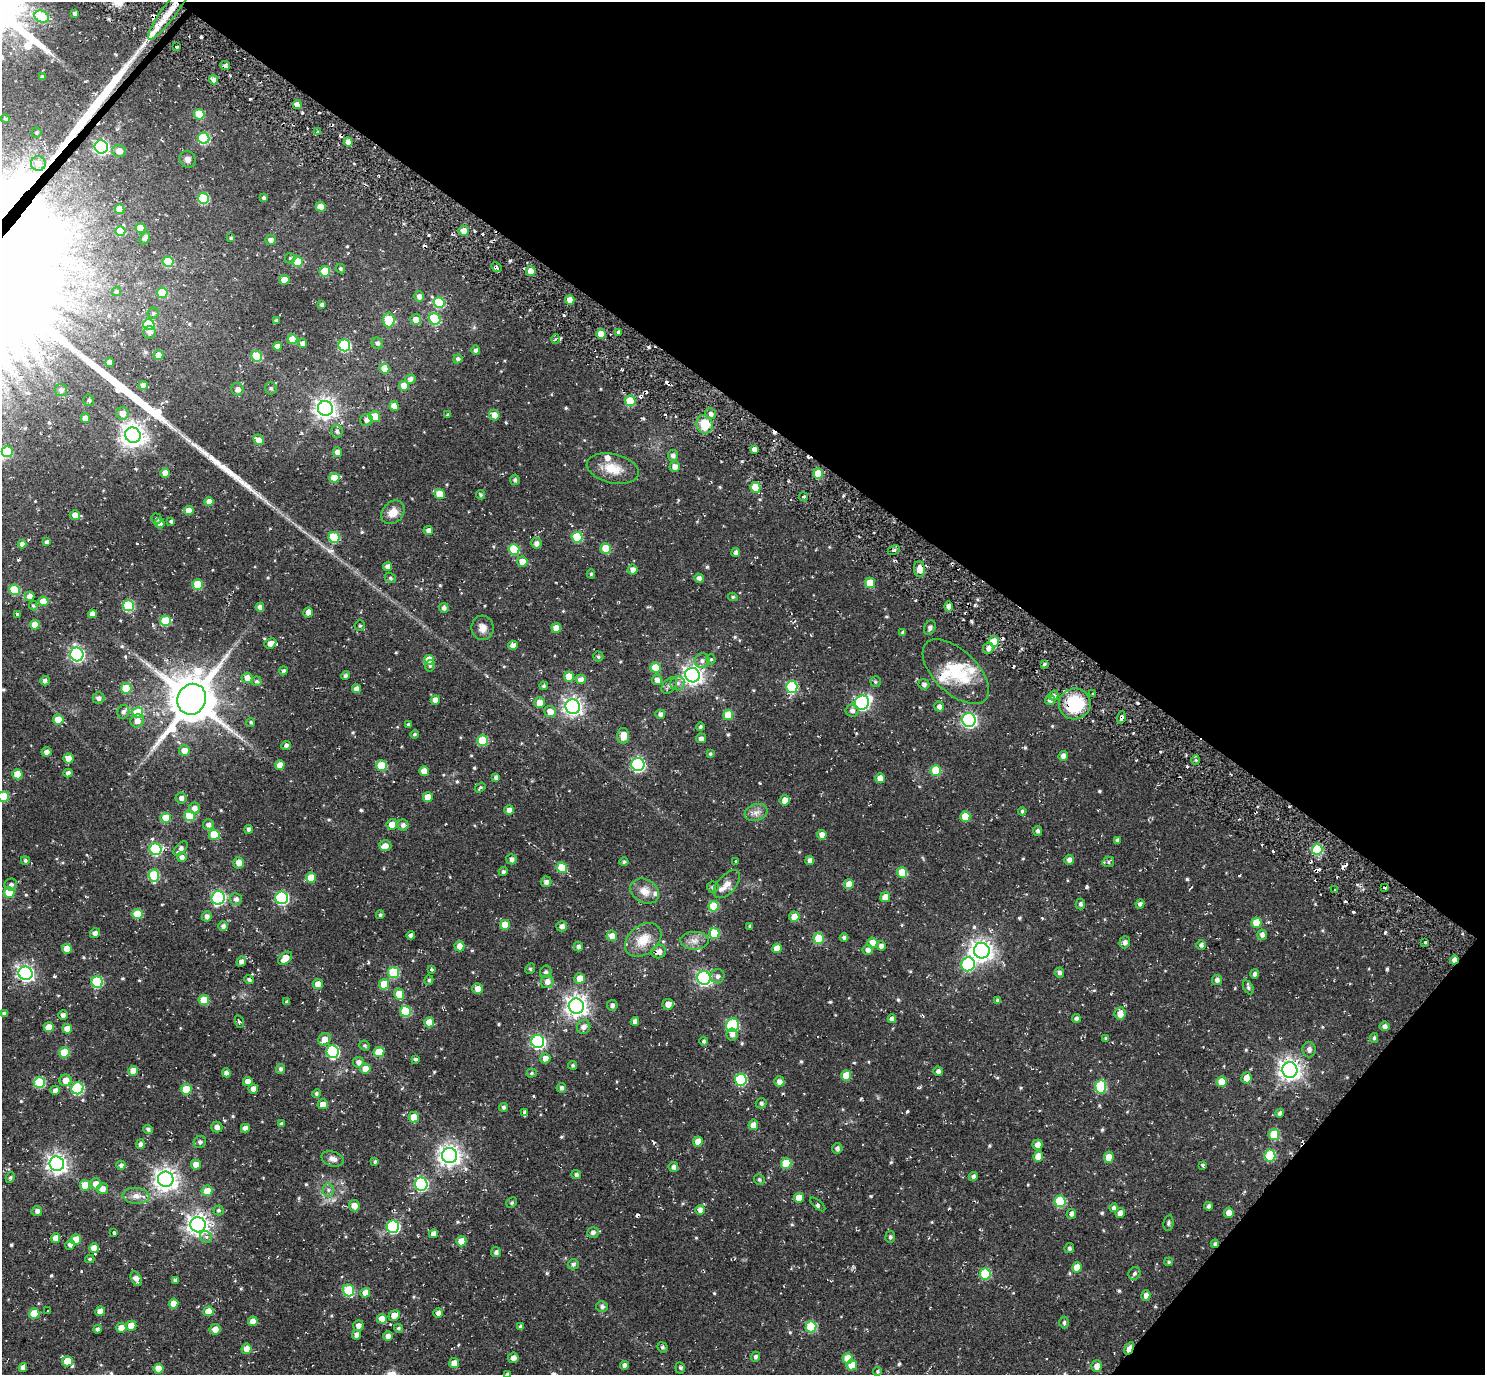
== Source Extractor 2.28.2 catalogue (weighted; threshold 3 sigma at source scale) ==
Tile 8 of 4 x 4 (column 4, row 2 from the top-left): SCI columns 4490-5972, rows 2944-4316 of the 5972 x 5985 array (HDU 1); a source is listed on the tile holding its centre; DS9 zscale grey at full resolution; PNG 1487 x 1377 px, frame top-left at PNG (2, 2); each listed source drawn as its Kron ellipse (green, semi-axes under 4 px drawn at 4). Shown black and unused: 34% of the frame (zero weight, under 2 of 3 exposures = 3% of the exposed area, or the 3 px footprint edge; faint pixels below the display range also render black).
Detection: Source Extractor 2.28.2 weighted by HDU 2 'WHT'; one run over the whole footprint, this tile lists its part. Background 0.0561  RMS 0.013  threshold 0.057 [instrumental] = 3 sigma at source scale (4.5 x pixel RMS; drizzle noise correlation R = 1.50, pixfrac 1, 0.05/0.05 arcsec/px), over >= 5 px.
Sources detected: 654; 17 cosmic-ray / hot-pixel residue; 1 long thin detection or spike segment (spike, bleed or trail) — neither listed nor drawn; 13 inside a brighter listed object's ellipse — not listed separately; of the other 623, all 500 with FLUX_AUTO >= 1.92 (the completeness limit of this list) listed and drawn (123 fainter detections not listed), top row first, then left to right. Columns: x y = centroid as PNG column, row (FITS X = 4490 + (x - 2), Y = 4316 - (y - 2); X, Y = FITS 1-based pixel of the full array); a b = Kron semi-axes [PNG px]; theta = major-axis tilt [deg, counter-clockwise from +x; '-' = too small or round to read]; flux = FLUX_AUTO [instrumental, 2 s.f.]
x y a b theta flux
171 10 37 7 54 29
75 13 4 3 - 4.1
42 17 7 5 -30 44
176 47 4 2 - 3
225 65 5 4 - 3.8
42 77 4 3 - 2.9
213 80 4 4 - 4.9
297 105 4 4 - 10
199 114 5 5 - 39
6 119 4 3 - 2.1
36 132 5 5 - 1.9
318 132 4 3 - 2.4
204 138 6 5 - 85
348 142 4 4 - 12
101 147 7 6 - 280
119 151 7 6 - 11
187 159 9 7 -52 5.6
38 163 7 7 - 10
263 197 4 3 - 2.3
203 198 5 5 - 79
321 207 5 4 - 17
119 209 5 4 - 14
141 228 5 4 - 16
120 231 5 5 - 25
464 231 5 5 - 9
145 238 7 4 57 4.1
231 238 4 3 - 2.1
271 240 5 5 - 5.8
290 258 5 5 - 2
297 261 5 5 - 37
168 262 5 5 - 43
497 267 5 4 - 4.7
340 269 5 4 - 2.2
325 271 5 5 - 41
531 271 5 5 - 13
284 280 5 5 - 19
116 292 5 4 - 2.5
162 293 5 5 - 39
419 296 5 5 - 6
570 300 5 4 - 11
439 302 5 5 - 55
322 305 4 4 - 3.9
153 313 5 5 - 2.4
416 319 5 5 - 11
435 319 6 5 - 78
389 320 7 5 -89 48
276 321 3 3 - 2.5
149 325 6 5 - 70
149 332 6 6 - 4
618 332 3 3 - 2.5
601 334 5 4 - 19
292 339 5 5 - 23
555 339 5 3 - 2.6
302 343 5 4 - 6
377 343 6 5 - 3.6
344 345 6 6 - 110
278 346 4 4 - 11
475 350 5 4 - 3.1
158 355 5 5 - 11
257 356 5 5 - 59
458 359 4 4 - 3.6
110 363 4 4 - 7.3
384 368 5 5 - 19
410 379 5 5 - 5.1
143 385 5 4 - 10
404 386 5 5 - 17
271 388 6 6 - 2.8
237 389 6 6 - 6.3
61 390 6 6 - 4
89 400 6 5 - 3
630 401 5 5 - 46
394 406 5 4 - 12
325 408 8 7 - 700
123 413 6 6 - 10
448 414 3 2 - 1.9
711 414 5 5 - 5.2
494 415 5 5 - 11
375 416 5 5 - 19
85 418 5 4 - 9.1
366 420 6 6 - 5.9
705 424 9 8 - 25
337 431 6 6 - 3.1
133 435 8 7 - 1100
258 440 6 5 - 10
754 449 4 4 - 39
7 452 5 5 - 51
337 452 5 4 - 7.8
673 455 5 5 - 4.2
675 466 5 5 - 7.6
613 469 26 14 -13 26
165 473 5 4 - 9.9
818 473 5 5 - 28
334 478 5 5 - 24
515 480 5 4 - 3.1
755 487 5 5 - 27
439 494 5 5 - 17
481 495 5 4 - 2.1
803 497 4 3 - 2.1
209 502 4 4 - 11
189 510 5 4 - 12
393 512 13 10 47 14
75 515 5 5 - 9.1
156 519 5 5 - 2.3
171 521 4 4 - 2.4
160 523 5 5 - 4.6
428 530 5 4 - 5.7
334 537 5 5 - 62
577 537 5 5 - 59
47 542 4 4 - 4.4
536 543 5 5 - 5.7
22 544 4 4 - 5.3
514 549 5 5 - 49
606 549 5 5 - 34
894 550 6 2 26 2.9
736 552 4 4 - 3.9
522 562 5 5 - 12
388 566 4 4 - 5.2
919 569 8 5 -87 12
633 570 5 5 - 6.9
591 574 4 4 - 2.1
390 578 5 5 - 2.2
699 578 4 4 - 5.1
870 583 5 5 - 26
198 584 5 5 - 36
15 590 5 5 - 60
29 596 5 5 - 7.7
733 597 4 4 - 2.1
43 601 5 5 - 22
33 606 5 4 - 2
129 606 5 5 - 89
260 607 4 4 - 7.4
949 607 5 4 - 7.4
444 608 5 5 - 4.3
308 612 5 5 - 6.4
17 614 3 3 - 3.6
92 614 4 4 - 6.3
165 621 5 5 - 45
35 625 5 5 - 23
360 626 5 5 - 2.2
483 628 12 11 - 9.6
556 628 5 5 - 14
930 628 7 5 65 3.6
903 632 4 4 - 3.2
994 642 5 5 - 35
270 643 6 5 - 8.5
513 645 5 4 - 7.5
988 648 6 5 - 6.2
77 654 7 6 - 270
598 657 5 5 - 2.5
711 659 5 4 - 2
429 660 5 5 - 23
702 660 7 7 - 4.9
1044 664 4 3 - 2
430 666 6 4 75 2
655 668 5 5 - 33
283 671 4 4 - 2.8
956 672 41 21 -44 52
692 675 7 7 - 650
346 676 4 4 - 3.1
569 676 5 5 - 20
247 678 5 5 - 9.2
581 680 5 5 - 11
657 680 5 5 - 6.6
45 681 5 4 - 4.4
256 681 5 5 - 2.7
875 682 5 5 - 2.2
677 683 7 7 - 4.9
924 684 5 5 - 3.9
544 686 4 4 - 2.4
669 686 9 6 50 4.6
792 687 6 5 - 93
126 688 5 5 - 39
356 689 4 4 - 7.1
1093 694 3 3 - 3.7
1054 696 5 4 - 4.4
98 698 6 5 - 5.3
192 699 16 14 62 5700
435 700 5 4 - 9
1050 700 5 5 - 5.1
540 703 5 5 - 16
862 703 7 7 - 230
1075 704 16 15 - 67
573 706 7 7 - 500
939 706 5 4 - 5
852 710 6 6 - 4.7
550 711 6 5 - 11
123 712 7 5 64 4.4
138 713 5 5 - 42
660 714 5 4 - 4.2
728 715 5 5 - 30
1121 717 6 4 73 3.5
58 719 5 5 - 22
969 720 7 6 - 290
137 721 7 6 - 7.5
251 722 4 4 - 2.3
408 725 3 3 - 2.5
700 727 4 3 - 2.2
415 734 4 4 - 2.1
623 736 8 6 90 15
701 738 5 5 - 4.7
483 741 5 5 - 54
286 745 5 4 - 3.3
184 750 5 5 - 11
46 752 5 4 - 6.4
710 754 4 3 - 2.1
1063 756 5 4 - 6.2
69 758 5 5 - 15
1196 760 4 4 - 1.9
280 765 5 4 - 12
638 765 6 6 - 190
381 766 5 5 - 40
936 770 5 5 - 39
424 771 5 5 - 15
68 773 4 4 - 5.1
17 774 5 5 - 21
496 778 4 4 - 4.9
880 778 5 4 - 13
480 788 6 4 36 1.9
3 797 5 5 - 48
428 797 5 5 - 18
181 798 5 5 - 5.4
785 800 5 5 - 10
194 808 5 5 - 7.7
509 810 5 4 - 8.5
1022 811 4 4 - 2.3
756 812 11 8 19 7.3
190 816 5 5 - 42
965 817 5 5 - 25
166 818 5 5 - 33
392 824 5 5 - 13
208 825 5 5 - 3.9
403 825 6 5 - 4.8
249 829 4 4 - 4.5
1038 831 5 4 - 3.5
214 835 5 5 - 40
822 835 5 5 - 7.8
1117 841 4 4 - 3.7
385 846 6 5 - 7.2
155 849 6 6 - 100
180 849 9 5 43 5.1
1317 849 6 5 - 79
182 857 5 4 - 5.5
511 859 5 5 - 5
25 860 4 4 - 2.7
810 860 4 4 - 6.7
1069 860 5 4 - 5.2
624 862 4 4 - 2.6
736 862 3 3 - 6
1108 862 6 5 - 2.2
239 863 5 5 - 10
562 868 5 5 - 48
503 872 4 4 - 2.7
902 873 5 5 - 32
154 875 6 5 - 73
311 878 5 5 - 24
546 882 5 5 - 5.1
727 884 17 9 48 9.4
849 884 5 5 - 16
11 885 6 6 - 3.6
713 887 5 5 - 4.6
1384 887 3 2 - 2.2
1335 890 3 3 - 2.1
645 891 15 11 -29 15
9 893 5 5 - 42
885 897 5 5 - 14
218 898 7 6 - 210
282 898 6 6 - 150
236 899 6 6 - 4.8
1080 904 5 4 - 3.2
1140 904 5 4 - 3.7
713 906 5 5 - 39
138 914 5 5 - 42
380 915 4 3 - 2.3
207 916 5 4 - 5.4
794 917 5 5 - 16
1256 923 5 5 - 26
505 925 5 5 - 20
223 926 4 4 - 4.9
562 926 5 5 - 5.5
750 926 4 3 - 2.1
95 933 5 4 - 4.8
714 933 5 5 - 41
411 935 4 4 - 4
1262 935 5 5 - 5.4
612 936 5 5 - 11
819 938 5 5 - 40
844 938 4 4 - 3.4
643 940 20 14 38 26
694 941 14 9 -1 9.5
1125 942 6 5 - 5.1
1425 942 3 2 - 2.1
872 943 5 5 - 19
1201 945 5 4 - 3.9
459 946 5 5 - 9.6
578 946 5 4 - 4.6
881 946 4 4 - 5
777 948 5 4 - 13
67 949 5 5 - 13
868 950 5 5 - 5.5
982 951 8 7 - 810
659 952 7 6 - 7.3
285 958 8 5 42 15
1454 960 4 4 - 5.6
241 962 5 4 - 5.5
968 964 7 6 - 130
530 969 5 4 - 2.2
431 970 3 3 - 2.1
394 972 5 5 - 62
546 972 6 5 - 3.5
25 973 7 6 - 390
1059 973 5 4 - 3.4
1254 974 5 4 - 3.6
718 976 7 7 - 4.6
580 978 5 5 - 13
704 978 7 6 - 310
249 980 5 4 - 3.2
429 980 5 4 - 2.5
1217 980 5 5 - 4.9
97 982 5 5 - 88
547 982 6 6 - 7.3
318 984 5 5 - 9.9
384 984 5 5 - 28
1248 987 7 4 -62 2.5
478 989 5 5 - 9.3
399 994 6 5 - 23
204 1000 5 5 - 32
998 1000 4 3 - 2.9
287 1002 4 4 - 2.4
668 1004 5 5 - 8.1
612 1005 5 5 - 4.1
576 1006 8 7 - 790
405 1011 5 5 - 58
4 1013 4 4 - 2.9
1120 1013 6 5 - 13
63 1015 5 4 - 5
1076 1018 4 4 - 3.5
892 1019 4 4 - 5.5
635 1021 4 4 - 6.1
239 1022 6 3 -66 2.1
429 1022 5 5 - 20
732 1025 7 6 - 110
1384 1026 5 5 - 4.6
49 1027 5 5 - 21
584 1027 7 6 - 6.8
67 1029 5 5 - 14
732 1034 6 5 - 4.6
1106 1038 4 3 - 2.2
1374 1038 5 4 - 2.4
324 1039 7 5 49 12
704 1041 4 4 - 2.8
538 1042 6 6 - 220
365 1046 5 4 - 2.1
1309 1049 8 6 90 5.3
64 1052 5 5 - 37
333 1052 6 6 - 140
379 1052 5 5 - 30
545 1058 5 5 - 8.9
416 1059 4 3 - 7.7
358 1062 5 5 - 6.4
573 1065 4 4 - 2.3
365 1068 5 5 - 11
280 1069 5 4 - 3.6
1290 1070 8 7 - 850
133 1071 5 5 - 14
938 1071 5 4 - 4.8
226 1073 4 4 - 6.2
532 1073 5 4 - 2
846 1075 5 5 - 25
1246 1078 6 5 - 10
66 1080 6 6 - 14
741 1080 6 6 - 100
248 1082 5 4 - 11
779 1082 5 5 - 6.5
1222 1082 5 5 - 27
39 1083 5 5 - 73
1101 1087 6 5 - 76
77 1088 6 6 - 110
561 1088 5 4 - 4.1
186 1089 5 5 - 26
253 1089 5 5 - 8.2
55 1090 5 4 - 5.2
316 1093 4 4 - 2.9
761 1103 5 5 - 3.5
323 1104 5 5 - 9.7
503 1107 4 4 - 3.3
524 1112 3 3 - 3.9
1280 1113 4 4 - 4.1
414 1117 5 5 - 20
281 1124 4 4 - 3.1
753 1125 5 5 - 9.1
217 1127 5 5 - 4.7
245 1128 4 4 - 8.2
148 1129 5 4 - 2.8
1274 1135 5 5 - 36
200 1142 6 6 - 3.5
698 1142 5 4 - 16
140 1144 5 4 - 4
1037 1145 5 5 - 8.4
837 1148 5 5 - 3.2
450 1155 7 7 - 780
1270 1155 6 5 - 74
1038 1156 5 5 - 15
1109 1157 5 5 - 20
333 1159 11 7 -16 6.5
375 1161 4 4 - 2.4
786 1163 5 5 - 42
57 1164 7 7 - 680
121 1165 4 4 - 2.9
196 1165 5 5 - 13
1202 1165 3 3 - 3.2
673 1167 5 5 - 4.8
576 1175 5 4 - 3.6
973 1176 4 4 - 3.6
10 1177 5 4 - 2.3
166 1179 8 7 - 940
759 1179 5 5 - 2.4
96 1184 5 5 - 12
421 1184 6 6 - 170
85 1185 5 5 - 21
102 1189 5 5 - 7.3
328 1190 6 6 - 3.4
207 1191 5 5 - 21
136 1196 13 8 -4 9.5
799 1198 5 5 - 16
1060 1201 6 5 - 71
512 1202 5 5 - 2.4
818 1204 9 3 -40 2.3
354 1206 6 5 - 11
1208 1206 4 4 - 3.1
1114 1208 4 4 - 3.7
219 1210 5 5 - 2.1
700 1210 5 4 - 5.5
37 1211 5 5 - 4.1
1120 1213 5 4 - 6.5
1229 1213 5 5 - 12
1071 1214 5 4 - 4.2
1168 1223 8 5 81 2.6
198 1225 7 7 - 760
393 1227 6 6 - 130
593 1232 6 5 - 4.5
114 1233 4 3 - 4.7
433 1234 4 4 - 7.7
206 1237 6 5 - 3.8
890 1237 5 5 - 2.8
56 1238 5 4 - 10
76 1239 5 5 - 19
461 1241 5 5 - 21
1215 1244 4 4 - 2.6
70 1245 5 4 - 4.9
94 1248 5 5 - 14
1069 1248 5 5 - 2.8
496 1252 5 5 - 4.1
90 1259 4 4 - 2.2
1169 1262 4 4 - 2
573 1264 5 5 - 3.2
1077 1267 5 5 - 17
1134 1273 6 6 - 3.4
985 1274 6 5 - 67
136 1279 8 5 -62 6.6
175 1280 4 4 - 4.1
349 1290 6 5 - 63
365 1293 5 4 - 11
1146 1295 5 4 - 6.9
173 1303 5 5 - 14
602 1307 5 5 - 3.9
48 1311 3 3 - 2.2
100 1311 5 4 - 14
208 1311 5 5 - 19
438 1313 5 4 - 5
34 1314 5 5 - 33
394 1315 6 5 - 13
382 1319 5 5 - 16
253 1321 5 4 - 12
1064 1322 6 4 -90 2.8
131 1326 5 5 - 17
358 1326 5 5 - 6.3
520 1327 4 4 - 4.3
811 1327 5 5 - 59
121 1328 5 5 - 15
398 1328 4 4 - 2.1
97 1329 4 4 - 3.4
215 1329 5 5 - 8.8
357 1335 5 4 - 6.7
388 1336 4 4 - 6.4
662 1347 5 5 - 2.4
1129 1348 7 3 58 20
246 1349 5 5 - 11
755 1357 5 4 - 3.1
513 1358 5 5 - 6.5
848 1358 5 5 - 31
67 1361 5 5 - 19
454 1363 5 5 - 11
624 1365 4 4 - 4.8
852 1365 5 5 - 22
1097 1366 6 5 - 9.5
23 1367 4 4 - 6.6
680 1368 6 4 -83 2.3
159 1369 5 5 - 17
878 1371 4 4 - 2
507 1374 4 4 - 2.7
Overlapping masked pixels (flux is a lower limit): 5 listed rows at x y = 171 10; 1121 717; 1454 960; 1215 1244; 1129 1348
Isophote crosses this tile's border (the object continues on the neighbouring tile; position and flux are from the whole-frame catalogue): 2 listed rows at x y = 3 797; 507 1374